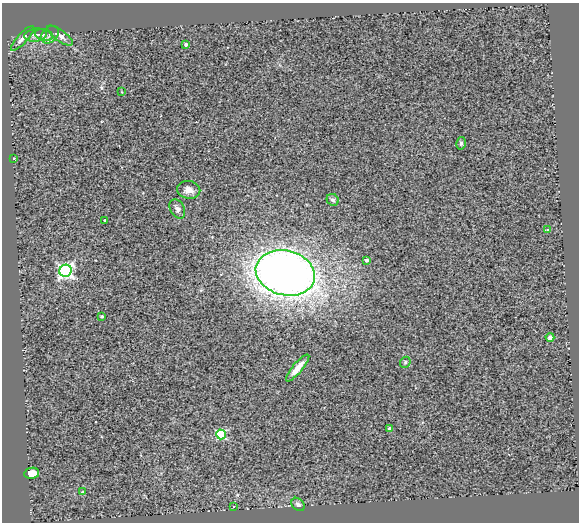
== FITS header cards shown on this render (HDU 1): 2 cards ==
NAXIS1  =                  577
NAXIS2  =                  520

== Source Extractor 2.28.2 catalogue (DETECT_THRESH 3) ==
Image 577 x 520 px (HDU 1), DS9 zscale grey, 1 PNG px = 1 image px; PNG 581 x 524 px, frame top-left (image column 1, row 520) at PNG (2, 3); each listed source drawn as its Kron ellipse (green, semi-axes under 4 px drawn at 4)
Background 0.637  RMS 0.23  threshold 0.685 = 3 sigma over >= 5 px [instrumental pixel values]
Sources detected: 27; all 27 listed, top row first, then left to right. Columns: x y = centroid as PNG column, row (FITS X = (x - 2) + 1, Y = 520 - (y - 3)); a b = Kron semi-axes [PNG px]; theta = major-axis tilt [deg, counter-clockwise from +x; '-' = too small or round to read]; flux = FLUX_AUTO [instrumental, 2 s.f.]
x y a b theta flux
36 35 11 6 8 54
44 35 9 5 -14 43
50 35 10 7 45 55
60 35 15 5 -35 67
22 38 16 5 48 74
186 44 4 3 - 46
122 92 3 2 - 11
461 143 6 4 76 26
13 159 3 3 - 56
189 190 11 9 -10 110
333 200 6 5 - 36
177 209 10 7 -60 63
105 220 3 3 - 29
548 230 4 3 - 22
366 260 4 3 - 36
65 271 6 6 - 4000
285 273 30 22 -14 15000
102 316 3 3 - 19
550 337 4 4 - 58
405 362 6 5 - 23
298 368 17 5 49 160
390 428 4 3 - 56
221 434 5 5 - 1100
32 473 7 5 11 130
82 492 4 3 - 11
298 504 7 6 - 50
234 506 3 2 - 32